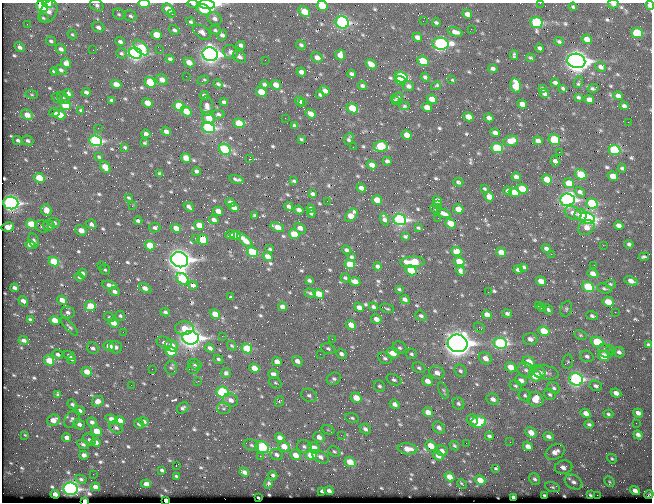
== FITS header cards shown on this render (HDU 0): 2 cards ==
NAXIS1  =                  650 / Width of table row in bytes
NAXIS2  =                  500 / Number of rows in table

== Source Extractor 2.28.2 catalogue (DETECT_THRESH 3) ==
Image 650 x 500 px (HDU 0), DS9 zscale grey, 1 PNG px = 1 image px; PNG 654 x 504 px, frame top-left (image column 1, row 500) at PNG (2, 3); each listed source drawn as its Kron ellipse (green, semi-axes under 4 px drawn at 4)
Background 363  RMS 1.4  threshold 4.25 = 3 sigma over >= 5 px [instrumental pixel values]
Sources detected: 701; of the 701, the 500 brightest by FLUX_AUTO listed and drawn (201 fainter detections omitted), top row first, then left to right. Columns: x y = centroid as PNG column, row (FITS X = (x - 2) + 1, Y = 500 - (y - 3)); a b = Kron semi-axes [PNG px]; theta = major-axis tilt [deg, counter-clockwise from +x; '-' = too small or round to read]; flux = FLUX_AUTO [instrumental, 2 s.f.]
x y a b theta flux
47 3 5 3 - 770
540 3 2 2 - 330
144 4 5 3 - 2800
193 4 6 3 -10 210
207 4 8 4 -6 26000
613 4 5 4 - 270
97 5 7 5 -35 280
650 5 4 3 - 450
42 6 6 5 - 4600
322 6 5 5 - 2000
573 7 4 3 - 160
168 9 6 5 - 1200
203 10 8 5 -27 2000
49 12 11 8 65 580
304 12 6 4 -40 1800
119 14 6 5 - 170
172 14 3 2 - 400
467 14 5 4 - 460
130 16 6 5 - 220
43 18 5 4 - 140
215 19 7 6 - 350
423 21 2 2 - 200
191 22 5 4 - 180
342 22 7 6 - 15000
436 23 4 3 - 190
537 23 6 5 - 9200
27 24 2 2 - 130
98 27 6 5 - 340
471 29 2 2 - 130
174 30 5 4 - 230
215 30 5 4 - 170
202 32 10 6 -37 420
455 32 7 4 -17 490
637 33 6 5 - 3900
72 34 5 4 - 130
156 35 5 5 - 1500
222 35 5 5 - 330
417 37 5 4 - 450
587 39 5 4 - 760
51 41 5 4 - 200
120 42 5 3 - 260
559 42 4 3 - 190
440 44 8 6 -5 18000
241 45 4 3 - 270
301 45 5 4 - 180
19 47 5 4 - 310
141 48 9 5 -42 3600
539 48 4 3 - 220
61 49 6 4 -35 360
93 50 2 2 - 370
160 50 2 2 - 600
230 52 7 6 - 370
122 53 5 5 - 190
135 53 7 5 -25 28000
210 54 8 6 -19 45000
340 55 5 5 - 840
514 55 5 3 - 170
240 57 7 5 -37 320
317 57 6 5 - 530
531 58 4 3 - 140
170 59 4 4 - 250
265 60 2 2 - 170
423 61 6 5 - 2600
576 61 9 7 -14 69000
66 63 5 4 - 730
189 63 6 4 -29 830
371 64 6 4 -39 800
601 67 6 4 -25 340
493 69 4 3 - 280
61 70 6 4 -37 240
54 71 4 3 - 170
301 72 5 4 - 490
351 74 4 3 - 220
186 76 2 2 - 190
401 77 6 5 - 5800
425 77 4 3 - 220
162 80 6 5 - 610
203 80 6 3 25 160
400 80 5 4 - 4200
451 80 3 2 - 910
150 82 6 5 - 4100
579 82 6 3 73 250
555 83 4 3 - 290
116 84 5 4 - 750
218 84 5 3 - 210
264 84 4 4 - 240
276 85 5 4 - 850
362 86 5 3 - 230
408 86 6 5 - 340
436 86 5 3 - 160
516 86 7 5 -78 2400
563 88 4 3 - 150
593 88 5 3 - 180
542 89 4 3 - 160
325 91 5 4 - 460
86 92 4 3 - 270
261 92 5 4 - 1900
68 93 5 4 - 270
32 94 6 3 -9 130
544 94 5 4 - 310
204 95 4 3 - 220
320 95 4 3 - 150
618 96 5 4 - 510
578 97 4 3 - 170
57 98 6 4 -38 140
63 98 7 5 -42 150
397 98 6 5 - 200
432 99 5 4 - 780
111 100 4 3 - 150
395 100 4 3 - 130
589 100 5 4 - 620
300 101 5 4 - 590
224 102 4 4 - 260
303 102 3 2 - 500
147 103 5 4 - 1300
522 104 5 4 - 720
66 105 6 4 -29 2700
179 106 6 4 -28 3800
207 106 10 6 -88 530
404 106 5 4 - 140
624 106 4 4 - 270
427 107 5 4 - 750
352 108 6 5 - 2400
81 110 4 3 - 160
186 111 6 4 -38 1400
54 113 5 4 - 270
218 114 6 4 -2 200
311 114 5 4 - 700
27 115 6 5 - 970
60 115 6 4 -24 1700
468 117 5 4 - 1000
208 118 7 5 -40 1400
285 118 2 2 - 230
489 118 5 4 - 410
628 122 2 2 - 290
239 123 6 4 -24 2600
294 125 4 3 - 170
98 128 2 2 - 130
208 128 6 5 - 15000
166 131 4 3 - 410
495 133 5 4 - 400
146 134 4 3 - 310
407 135 5 4 - 1000
301 139 4 3 - 130
349 139 6 4 71 220
18 140 5 4 - 250
554 140 6 5 - 5200
28 141 6 5 - 260
96 141 6 5 - 13000
511 141 7 5 7 1200
538 141 5 4 - 410
145 143 4 3 - 140
381 146 7 5 6 5100
125 147 3 3 - 130
353 147 2 2 - 180
497 148 6 5 - 4900
225 149 6 5 - 6800
614 150 6 5 - 6700
559 152 2 2 - 370
99 157 4 3 - 150
186 158 5 4 - 1400
249 159 3 2 - 2700
387 161 4 4 - 270
555 161 5 4 - 340
372 165 5 4 - 700
105 167 6 4 -56 1200
622 168 4 3 - 170
197 171 4 4 - 290
160 174 4 3 - 180
581 174 6 5 - 2800
613 176 5 4 - 1000
516 177 5 4 - 420
39 178 6 4 -27 1900
236 179 7 3 -13 240
547 180 5 4 - 1200
294 181 4 3 - 150
458 182 5 3 - 220
569 183 5 4 - 1500
361 188 5 4 - 510
485 189 4 3 - 130
522 189 5 4 - 1700
508 191 4 3 - 270
514 192 5 4 - 1400
580 192 5 4 - 260
312 194 4 3 - 220
489 197 5 4 - 1100
128 198 4 3 - 130
377 200 5 4 - 1600
567 200 7 6 - 27000
327 201 2 2 - 160
437 201 5 4 - 510
230 202 5 4 - 420
11 203 7 6 - 27000
592 204 6 5 - 6700
437 205 3 2 - 270
132 206 2 2 - 200
289 206 4 4 - 330
189 207 6 3 -40 270
234 208 5 4 - 570
311 209 4 3 - 200
435 209 5 4 - 140
458 209 5 4 - 1100
46 210 6 5 - 670
299 210 5 4 - 420
218 211 5 4 - 920
311 213 4 3 - 160
443 213 7 4 -23 480
573 213 9 6 -31 550
254 215 4 3 - 130
351 215 7 5 51 1500
581 215 6 5 - 1000
438 218 2 2 - 120
588 218 7 5 -17 15000
384 219 6 4 -67 350
214 220 5 4 - 400
400 220 6 5 - 21000
138 221 4 3 - 220
54 223 6 4 -21 280
451 223 6 4 -37 1400
31 224 5 4 - 2200
91 224 5 4 - 340
49 225 6 5 - 420
199 225 5 4 - 1200
619 226 5 4 - 520
8 227 6 4 11 940
42 227 7 6 - 230
277 227 7 4 -24 1200
586 227 8 7 - 630
155 228 5 5 - 230
176 228 5 4 - 1100
300 228 6 4 -45 540
418 228 3 3 - 130
81 230 6 5 - 970
294 234 5 4 - 2100
230 235 4 3 - 280
235 235 6 4 -10 910
405 236 4 3 - 170
195 238 3 2 - 270
34 240 7 5 -66 220
203 240 5 5 - 2400
245 240 9 4 -42 1000
629 244 4 3 - 240
30 245 5 4 - 890
150 245 5 4 - 2400
603 245 2 2 - 860
270 249 4 3 - 130
546 249 5 3 - 340
346 250 4 3 - 260
456 251 5 4 - 1700
252 252 6 5 - 3800
501 252 5 4 - 1200
551 254 2 2 - 990
268 257 5 4 - 900
351 257 4 3 - 160
644 257 5 3 - 160
180 260 9 7 -25 59000
54 261 5 4 - 3100
412 262 12 5 3 2800
459 262 5 4 - 1300
350 264 5 4 - 2300
101 265 2 2 - 150
594 265 2 2 - 130
377 266 4 4 - 290
524 267 3 3 - 150
105 270 5 5 - 180
411 270 5 4 - 4700
518 270 4 4 - 320
461 271 5 4 - 250
82 273 5 4 - 320
593 274 5 4 - 630
79 277 5 3 - 160
345 278 5 4 - 150
182 279 7 5 -39 4700
309 281 4 3 - 210
541 281 5 4 - 910
631 281 7 4 -18 590
355 282 5 4 - 830
610 284 5 4 - 140
109 285 7 4 -8 430
193 285 4 4 - 420
588 287 6 5 - 5300
14 288 4 3 - 260
145 288 6 3 -25 510
604 288 7 4 -20 190
399 289 4 3 - 130
114 292 5 4 - 340
488 292 2 2 - 430
310 293 6 3 -17 170
319 294 5 4 - 2100
231 297 4 3 - 130
405 299 5 4 - 420
62 300 5 4 - 680
23 301 5 3 - 480
608 302 6 5 - 1700
90 306 5 5 - 2000
538 306 3 2 - 420
282 307 5 4 - 600
359 307 5 4 - 620
373 307 4 4 - 210
542 307 5 4 - 180
387 308 7 3 -21 120
548 309 6 4 -51 210
566 309 8 5 72 200
68 312 7 6 - 330
165 312 5 4 - 220
615 312 2 2 - 430
507 313 5 4 - 230
215 314 5 4 - 1100
487 315 5 4 - 1100
120 316 5 4 - 160
421 316 6 5 - 240
592 316 6 4 -17 230
109 317 6 4 -32 150
30 319 4 3 - 150
376 319 5 4 - 640
55 320 5 4 - 1100
113 323 5 4 - 940
351 325 5 4 - 1100
69 327 11 4 -47 210
479 327 6 4 -43 150
184 328 9 7 2 1400
544 331 6 5 - 2400
123 332 2 2 - 340
580 335 6 4 -27 140
222 336 2 2 - 620
190 338 8 6 -7 51000
332 339 2 2 - 340
530 339 7 6 - 530
24 340 5 3 - 310
597 342 7 5 -24 3900
164 343 8 5 -20 460
458 343 10 8 -16 87000
500 343 7 5 -10 14000
648 345 4 3 - 190
109 346 6 5 - 980
171 346 7 5 -22 1000
232 346 5 3 - 130
116 347 7 6 - 320
93 348 6 5 - 280
210 348 5 4 - 380
247 348 5 4 - 3700
400 348 7 6 - 230
328 349 7 5 -22 250
611 350 5 4 - 140
605 351 8 6 -38 440
171 352 5 4 - 4100
619 352 6 5 - 290
393 353 6 5 - 1400
58 354 5 4 - 240
320 354 2 2 - 150
341 354 6 4 -42 300
411 354 5 5 - 190
69 355 6 4 -29 330
587 356 7 5 -20 300
603 356 6 5 - 1700
385 358 7 5 -30 240
485 358 7 5 -39 770
72 359 4 3 - 220
218 359 5 3 - 190
49 360 5 5 - 1700
297 361 6 4 -39 500
277 362 5 4 - 860
529 362 6 5 - 1800
568 362 7 5 82 180
195 364 7 5 -25 260
511 367 6 5 - 1200
171 368 7 6 - 210
193 368 6 5 - 180
254 368 5 4 - 1300
419 368 7 5 -29 210
152 369 2 2 - 150
526 370 8 7 - 400
460 371 6 5 - 230
87 372 5 4 - 1100
540 372 6 5 - 450
545 372 14 7 -12 590
226 373 5 5 - 260
437 373 8 6 -24 580
273 374 5 4 - 480
535 376 6 5 - 2400
334 379 7 6 - 270
576 379 7 6 - 18000
394 380 8 5 -24 220
521 380 6 5 - 480
198 381 2 2 - 380
427 381 5 4 - 750
275 383 7 5 -38 150
131 385 2 2 - 170
379 386 6 5 - 240
516 386 6 5 - 190
596 386 6 5 - 250
554 388 6 5 - 230
443 391 9 3 -67 160
223 392 6 5 - 7500
616 393 5 4 - 490
550 394 6 5 - 210
58 395 3 3 - 380
309 395 8 6 -24 320
525 395 6 5 - 200
356 398 6 5 - 1400
493 399 6 5 - 460
536 399 8 7 - 1600
231 400 8 6 -27 580
98 401 6 5 - 690
279 401 5 4 - 150
72 404 5 4 - 200
395 404 5 4 - 480
458 404 6 5 - 220
183 408 6 5 - 270
223 408 7 6 - 260
80 411 5 4 - 300
428 412 5 4 - 800
586 413 5 4 - 650
638 413 5 4 - 550
608 414 5 4 - 150
352 418 7 4 -15 200
72 419 10 6 56 320
112 419 6 4 -21 600
53 420 6 5 - 930
472 420 6 5 - 460
120 421 5 4 - 800
144 421 5 4 - 290
92 422 5 4 - 300
478 422 7 6 - 4400
636 423 2 2 - 150
79 424 6 5 - 390
139 424 5 4 - 230
589 424 5 4 - 210
116 428 7 5 -33 220
439 428 7 5 -45 380
365 429 6 5 - 360
328 430 7 4 -20 120
96 431 6 4 -34 1800
531 433 6 5 - 1000
24 435 3 2 - 130
341 435 3 3 - 130
638 435 5 4 - 390
489 436 4 3 - 220
548 436 5 4 - 320
319 437 6 5 - 590
67 438 5 4 - 460
280 438 5 4 - 650
89 440 7 5 -37 230
96 442 5 4 - 570
510 442 2 2 - 240
466 443 2 2 - 240
83 444 6 4 -26 230
251 445 8 5 -19 230
284 446 6 5 - 1200
304 446 7 6 - 290
431 446 6 5 - 1300
454 446 5 4 - 150
528 446 5 4 - 640
262 447 7 5 -29 6600
314 448 6 5 - 930
408 449 10 5 -7 1000
334 451 6 5 - 180
442 451 6 5 - 420
555 452 10 7 29 580
84 455 4 4 - 400
276 455 7 5 -20 330
295 455 5 4 - 890
311 455 6 5 - 3700
260 456 3 2 - 1100
438 456 6 4 -36 640
320 457 9 5 -30 390
612 459 5 4 - 140
350 462 6 5 - 1700
176 466 2 2 - 150
563 467 9 6 11 580
496 468 3 3 - 120
162 470 4 3 - 180
244 472 5 4 - 470
93 474 2 2 - 220
273 475 4 4 - 220
176 476 4 3 - 140
449 477 5 4 - 1000
81 479 5 4 - 190
535 479 6 5 - 230
480 480 5 4 - 1300
573 482 9 6 -31 430
609 482 6 4 -49 150
268 483 5 4 - 190
146 484 5 4 - 660
462 484 5 2 - 120
95 487 5 4 - 580
552 487 7 4 -16 170
71 489 7 6 - 25000
322 491 3 3 - 160
329 491 5 3 - 300
635 491 5 4 - 530
55 494 4 3 - 650
544 495 3 3 - 140
590 495 4 3 - 160
597 495 2 2 - 1500
649 495 4 3 - 130
258 497 3 2 - 140
513 497 4 3 - 280
85 501 4 3 - 3100
166 501 4 3 - 2800
At the frame edge (FLAGS 8, measured only in part): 12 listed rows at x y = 47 3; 540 3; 144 4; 193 4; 207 4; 613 4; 97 5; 650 5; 322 6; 649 495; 85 501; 166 501
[201 fainter detections neither listed nor drawn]